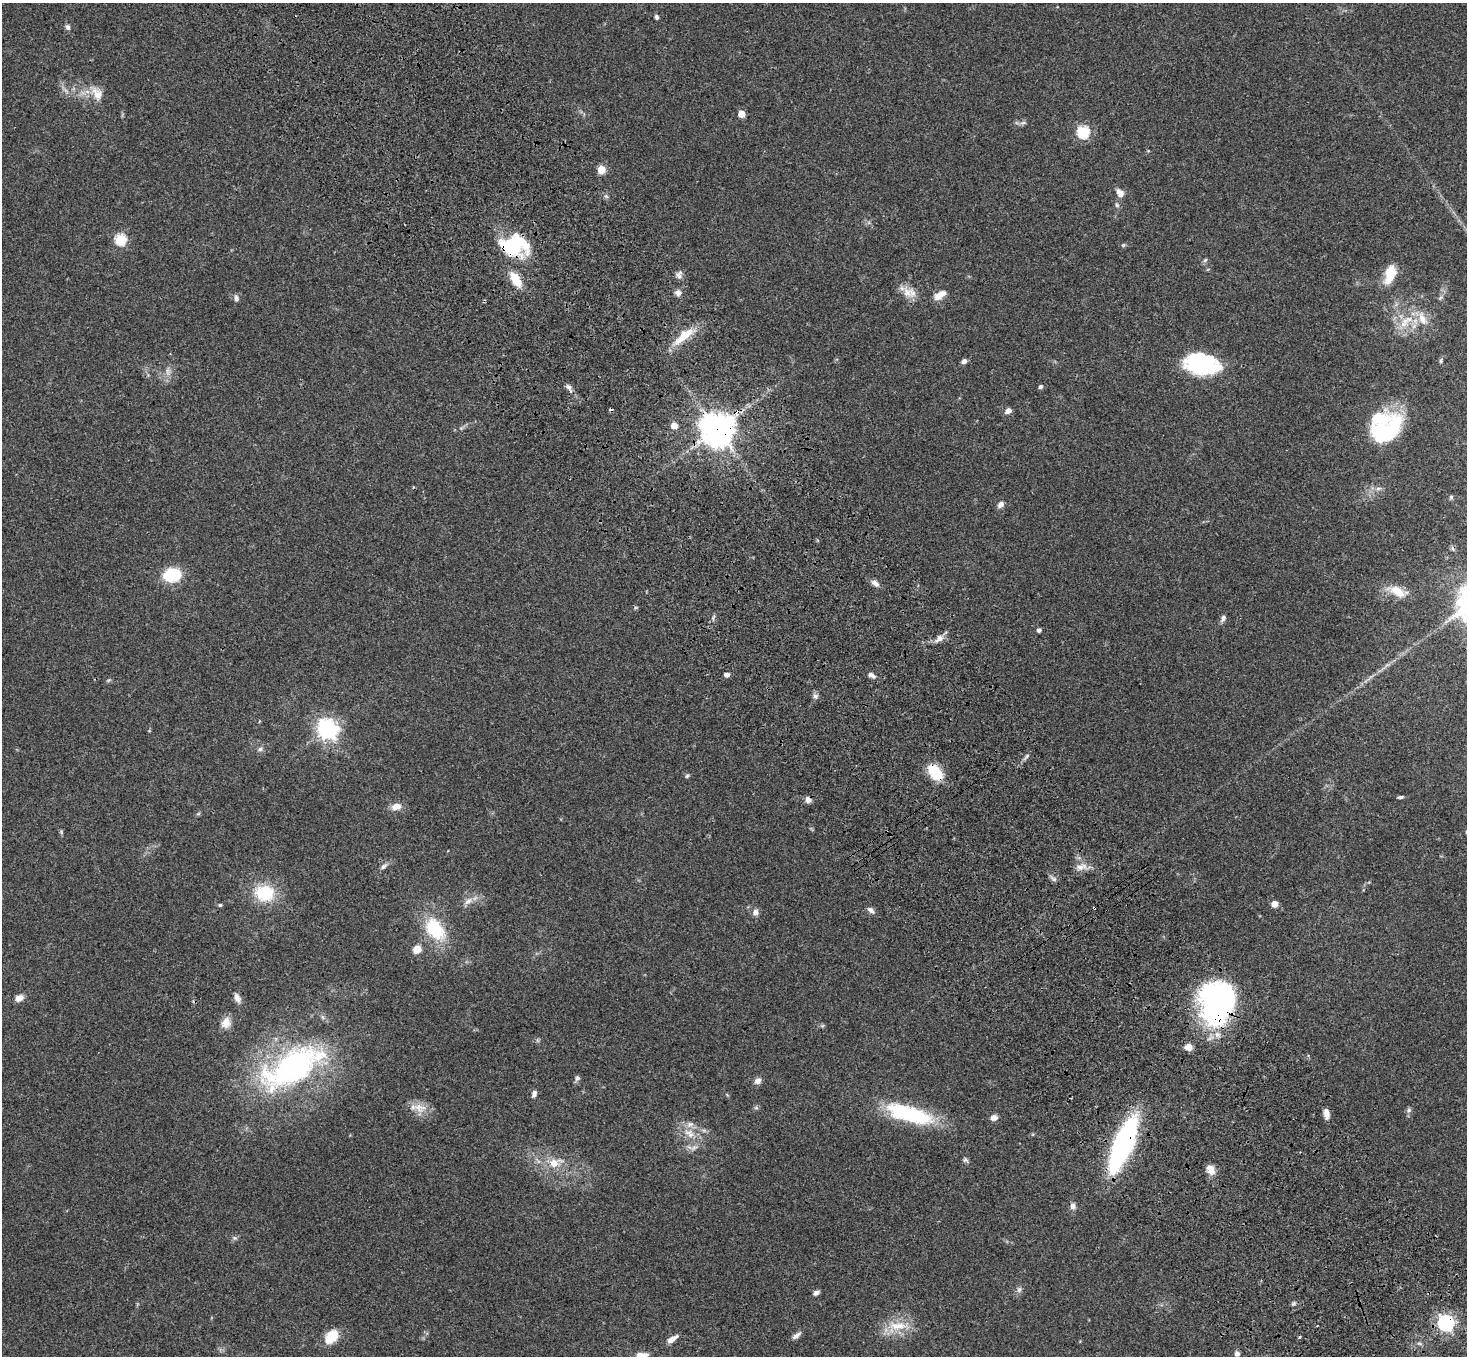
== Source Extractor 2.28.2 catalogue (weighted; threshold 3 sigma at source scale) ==
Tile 6 of 4 x 4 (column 2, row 2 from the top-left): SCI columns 1572-3036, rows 3084-4437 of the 6069 x 6028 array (HDU 1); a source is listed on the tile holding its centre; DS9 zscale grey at full resolution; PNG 1469 x 1358 px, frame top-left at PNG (2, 3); no overlay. Shown black and unused: <1% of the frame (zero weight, under 3 of 4 exposures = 6% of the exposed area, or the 3 px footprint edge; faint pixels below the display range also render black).
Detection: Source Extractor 2.28.2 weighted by HDU 2 'WHT'; one run over the whole footprint, this tile lists its part. Background 0.0468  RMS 0.0052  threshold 0.0232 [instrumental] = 3 sigma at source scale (4.5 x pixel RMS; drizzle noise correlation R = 1.50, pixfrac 1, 0.05/0.05 arcsec/px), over >= 5 px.
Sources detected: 109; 3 inside a brighter object's white glare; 2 cosmic-ray / hot-pixel residue — not listed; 2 inside a brighter listed object's ellipse — not listed separately; the other 102 listed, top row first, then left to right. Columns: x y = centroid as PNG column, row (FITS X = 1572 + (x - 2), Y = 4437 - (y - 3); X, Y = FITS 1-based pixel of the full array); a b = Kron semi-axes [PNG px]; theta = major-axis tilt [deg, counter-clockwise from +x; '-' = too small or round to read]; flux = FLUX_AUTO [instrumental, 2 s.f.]
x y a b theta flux
657 17 6 4 -67 1.1
68 27 7 6 - 1.3
97 94 19 12 -62 6.7
741 114 5 5 - 9
1023 123 9 4 13 1.1
1083 132 6 6 - 49
601 169 5 5 - 16
1120 193 10 7 -51 3.4
606 196 5 5 - 0.91
1117 205 7 5 -60 1
120 239 6 5 - 40
514 245 30 21 0 39
1123 245 6 4 44 0.64
1205 260 7 4 45 0.83
1390 274 23 11 74 11
679 275 10 7 82 2
515 279 16 8 -58 11
678 293 9 8 - 2.1
907 293 17 11 -63 5.8
940 295 16 7 33 4.7
236 298 8 6 -83 1.5
1422 318 21 10 -66 6.5
1404 323 20 10 57 7.7
684 336 29 10 41 11
964 361 6 5 - 1.9
1441 361 6 4 83 0.76
1200 366 44 17 -3 40
168 371 10 6 85 2.1
569 387 13 6 -56 2
1041 387 5 4 - 1.1
1008 411 8 6 31 2.3
1380 419 50 26 -15 31
674 425 8 7 - 3.1
717 429 10 10 - 920
1378 488 8 4 8 1.3
1451 497 5 5 - 0.78
1000 505 8 6 48 2.1
172 575 16 11 11 26
875 583 12 6 -45 2.3
1397 591 24 11 -24 8.5
1223 618 10 5 63 1.6
1039 630 4 4 - 1.7
939 638 13 9 43 3
726 675 5 5 - 1.8
871 675 10 6 -28 2
109 680 6 4 18 0.68
815 696 8 6 -63 1.5
327 729 8 7 - 280
260 749 6 6 - 1.2
1027 756 7 4 54 1
935 772 19 11 -53 15
687 776 6 5 - 0.74
1400 797 8 4 6 0.87
808 800 8 7 - 2
396 806 11 8 10 4
198 814 6 4 19 0.66
384 866 10 6 35 1.6
1080 867 15 9 16 3.8
1054 879 8 5 -31 1.3
265 893 16 13 -5 25
468 901 13 7 43 3.1
1274 904 6 5 - 4
220 905 5 5 - 0.66
871 910 11 6 -36 1.9
756 912 8 7 - 2.5
435 929 29 18 -55 26
417 949 11 9 27 4.3
19 998 10 8 25 3
237 998 12 7 -67 2.8
1217 1002 42 31 81 120
226 1023 15 12 64 4.6
822 1026 6 4 18 0.73
1189 1047 8 7 - 3.6
292 1067 90 38 30 120
577 1078 8 6 61 1.3
758 1081 8 7 - 2.5
534 1094 8 5 71 1.9
420 1107 21 13 -15 6.5
756 1108 7 4 -1 0.81
1409 1110 7 6 - 1.1
1326 1113 11 6 -78 3
908 1114 52 16 -17 46
994 1118 8 6 6 2.5
689 1133 18 10 -34 6.8
1123 1144 45 13 67 120
694 1148 10 7 28 2.2
965 1160 8 5 4 1
554 1163 21 12 20 8.2
1210 1170 13 9 -65 4.1
1073 1206 7 6 - 2.4
235 1238 6 6 - 0.99
1019 1289 9 6 63 1.4
816 1293 7 5 32 1.6
1294 1303 6 4 71 0.78
1446 1323 7 6 - 160
898 1326 31 10 0 11
796 1335 13 5 35 2.1
331 1336 14 9 50 13
1299 1337 3 3 - 1.8
672 1339 13 6 34 3.4
1237 1354 5 5 - 2
642 1355 16 7 0 3.6
Overlapping masked pixels (flux is a lower limit): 7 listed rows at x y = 514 245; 717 429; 935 772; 808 800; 1217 1002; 1123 1144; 1446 1323
Isophote crosses this tile's border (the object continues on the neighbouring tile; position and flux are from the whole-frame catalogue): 1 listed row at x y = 642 1355